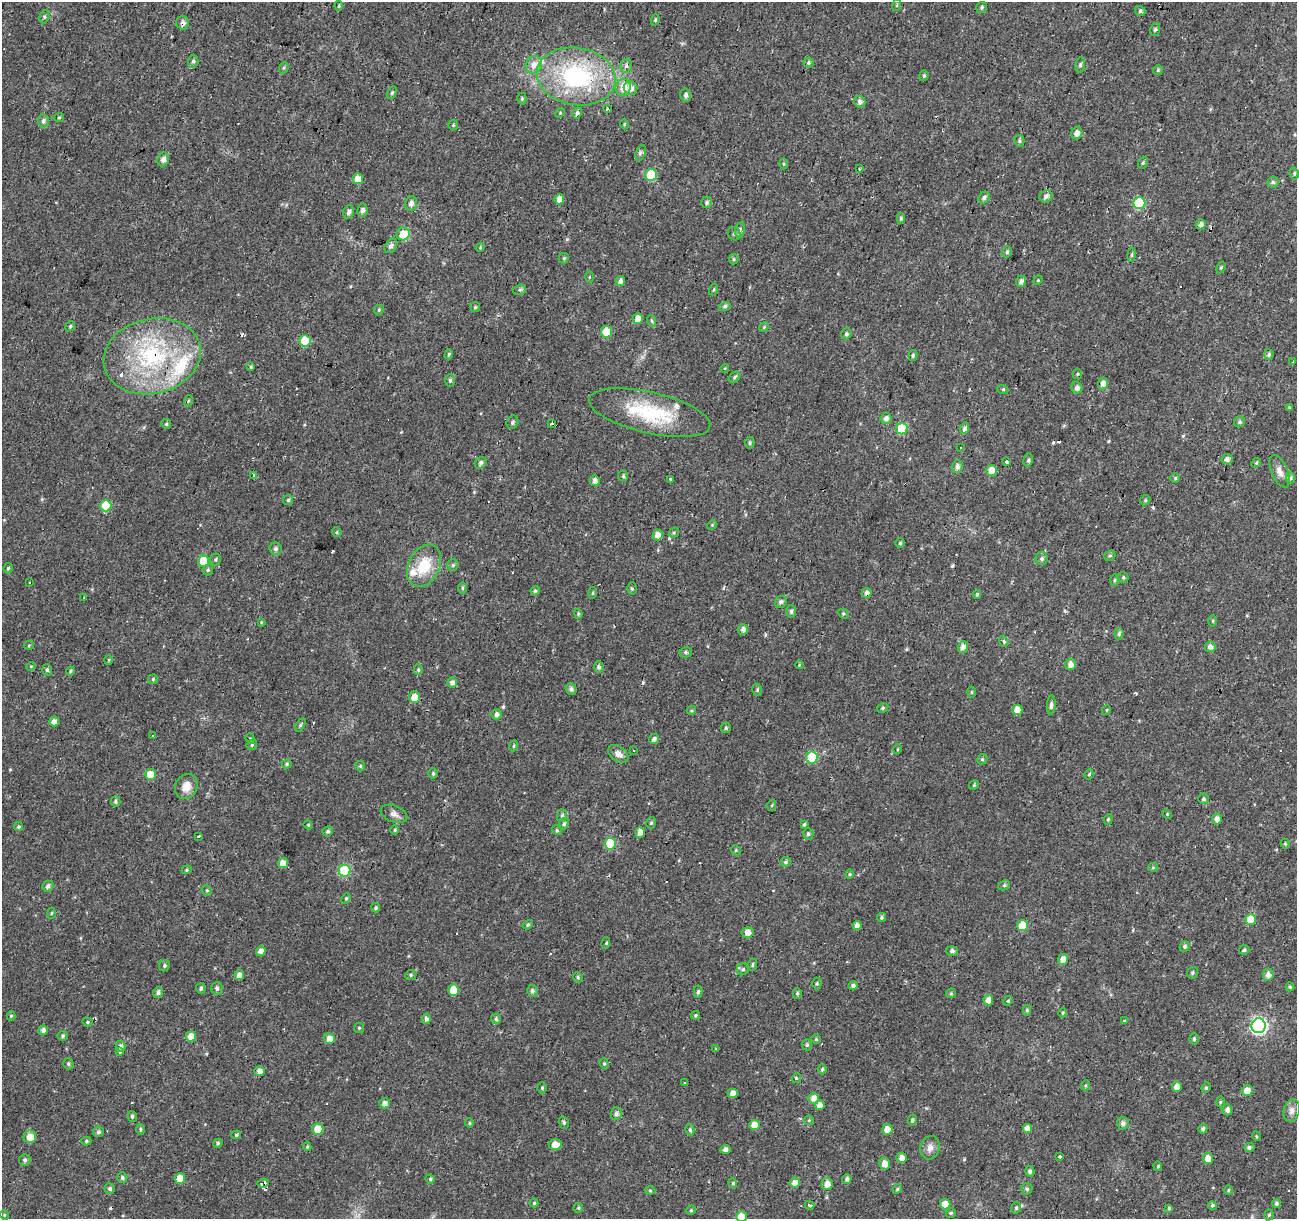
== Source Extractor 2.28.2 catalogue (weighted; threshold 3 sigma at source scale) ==
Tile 10 of 4 x 4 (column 2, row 3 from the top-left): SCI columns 1296-2590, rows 1435-2651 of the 5186 x 5364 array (HDU 1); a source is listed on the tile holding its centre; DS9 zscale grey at full resolution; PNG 1299 x 1221 px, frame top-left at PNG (2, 2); each listed source drawn as its Kron ellipse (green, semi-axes under 4 px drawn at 4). Shown black and unused: <1% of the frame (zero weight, under 2 of 3 exposures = <1% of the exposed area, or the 3 px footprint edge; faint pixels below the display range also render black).
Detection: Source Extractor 2.28.2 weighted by HDU 2 'WHT'; one run over the whole footprint, this tile lists its part. Background 0.024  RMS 0.0033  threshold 0.015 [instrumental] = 3 sigma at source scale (4.5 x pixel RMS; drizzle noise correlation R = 1.50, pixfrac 1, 0.0396/0.0396 arcsec/px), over >= 5 px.
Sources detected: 392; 28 cosmic-ray / hot-pixel residue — neither listed nor drawn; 5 inside a brighter listed object's ellipse — not listed separately; the other 359 listed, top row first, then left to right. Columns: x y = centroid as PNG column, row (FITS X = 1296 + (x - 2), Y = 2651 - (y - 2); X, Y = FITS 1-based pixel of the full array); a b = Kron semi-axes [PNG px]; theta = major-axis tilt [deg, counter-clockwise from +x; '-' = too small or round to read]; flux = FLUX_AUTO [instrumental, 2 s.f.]
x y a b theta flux
897 5 6 3 72 0.33
339 6 4 3 - 0.32
982 7 6 5 - 0.6
1140 11 5 5 - 0.67
44 17 6 5 - 0.61
655 20 6 4 71 0.44
183 23 7 6 - 1.3
1155 29 6 5 - 0.58
193 61 6 5 - 0.77
809 63 5 5 - 0.55
534 65 9 8 - 2.6
1080 65 7 5 80 0.73
626 66 7 6 - 0.84
284 68 6 4 69 0.51
1158 70 5 5 - 0.46
576 76 40 28 -10 41
924 76 6 4 70 0.49
623 87 8 7 - 3.8
631 88 7 6 - 2.2
392 93 6 4 62 0.53
686 95 6 5 - 0.94
522 99 6 4 89 0.52
860 102 6 5 - 1.5
608 109 3 3 - 0.89
560 113 5 4 - 0.38
577 113 6 4 57 1.1
59 118 5 3 - 0.44
43 121 6 5 - 1
624 124 5 3 - 0.38
453 125 5 5 - 0.43
1077 133 6 5 - 1.5
1019 141 6 5 - 0.55
641 153 8 5 69 0.86
163 159 7 5 71 1.7
1143 163 6 4 69 0.49
784 164 5 3 - 0.38
859 169 3 3 - 0.29
1294 173 6 4 -80 0.55
651 175 6 6 - 16
358 179 5 5 - 4
1273 182 5 5 - 0.65
1046 196 6 6 - 1.3
984 197 6 5 - 1
559 199 5 5 - 3.4
707 202 6 5 - 0.74
411 203 7 6 - 1.5
1139 203 6 6 - 22
362 210 6 5 - 1.1
349 212 7 5 68 1.1
901 218 5 4 - 0.61
1201 224 5 4 - 1.3
740 230 8 4 78 0.77
403 234 7 6 - 5.3
734 234 7 6 - 0.84
391 246 8 5 57 1.1
480 247 5 4 - 0.34
1007 252 6 4 75 0.63
1132 255 7 3 82 0.49
564 258 5 5 - 0.45
734 259 5 4 - 0.44
1221 268 6 4 63 0.43
589 277 5 4 - 0.35
1038 280 5 4 - 0.35
620 281 5 5 - 1.3
1021 281 6 5 - 1.3
520 290 6 5 - 0.61
714 290 6 3 71 0.39
725 306 6 4 18 0.63
475 307 5 5 - 0.48
379 310 5 4 - 0.42
638 318 5 5 - 2.6
652 321 6 3 -71 0.42
70 326 5 4 - 0.52
764 327 5 4 - 0.41
606 332 6 5 - 5.9
846 334 6 5 - 0.66
305 341 6 5 - 9.8
449 354 5 4 - 0.53
1269 354 5 5 - 0.72
913 355 5 4 - 0.5
152 356 49 37 13 44
1293 362 3 3 - 0.94
251 367 4 4 - 0.42
725 368 4 3 - 0.28
1077 374 5 5 - 0.46
734 377 6 4 42 0.68
450 380 6 5 - 0.66
1103 383 6 5 - 2
1077 388 6 5 - 1.3
1003 390 5 3 - 0.44
188 401 5 3 - 0.36
1289 407 4 4 - 0.27
650 413 62 20 -13 23
886 419 5 5 - 1.3
512 422 7 5 64 0.73
1239 422 6 5 - 0.6
166 424 5 4 - 0.46
551 424 3 3 - 0.87
964 428 6 4 71 1.1
902 429 6 5 - 13
750 443 6 4 89 0.51
961 447 2 2 - 0.26
1227 459 5 5 - 1.4
1028 460 6 4 80 0.82
1006 461 3 3 - 2.1
481 463 6 5 - 1
1256 463 5 4 - 0.45
957 467 6 5 - 1.2
992 471 5 5 - 4.1
1280 471 17 8 -67 2.4
254 475 4 3 - 2.8
623 476 5 5 - 0.53
1175 478 5 5 - 0.52
1291 478 6 4 89 0.56
670 479 3 3 - 0.93
595 481 5 5 - 2
288 500 5 5 - 0.54
1145 500 5 4 - 0.48
106 506 6 5 - 11
712 525 5 4 - 0.34
337 532 5 4 - 0.43
674 533 5 4 - 0.48
658 535 5 5 - 2.7
900 543 5 5 - 0.55
276 549 6 6 - 0.87
1110 556 6 5 - 0.54
215 559 6 5 - 0.55
1042 559 6 6 - 0.73
203 561 6 5 - 7.1
453 565 5 5 - 0.58
424 566 22 15 64 11
8 568 5 4 - 0.51
208 570 6 5 - 0.59
1123 577 5 5 - 0.51
1114 580 6 4 88 0.48
29 582 3 3 - 0.7
462 588 6 4 90 0.45
632 589 6 5 - 0.54
535 591 5 4 - 0.62
593 593 6 4 83 0.44
867 593 5 5 - 1.6
977 594 4 3 - 0.45
84 597 3 2 - 0.52
781 602 6 5 - 1.1
791 611 6 5 - 0.64
578 614 5 4 - 0.4
843 614 5 4 - 0.49
1213 621 5 3 - 0.39
261 622 4 3 - 0.29
743 629 5 5 - 1.5
1119 634 6 4 87 0.76
1004 641 6 4 -69 0.53
29 645 5 4 - 0.42
963 647 6 5 - 2.1
1210 647 5 5 - 1.5
686 652 6 5 - 0.62
109 660 5 3 - 0.32
1071 664 5 5 - 1.9
799 665 4 3 - 0.32
31 666 4 3 - 0.29
599 667 5 5 - 0.78
47 670 6 5 - 0.65
418 670 5 4 - 0.52
70 671 5 4 - 0.48
153 679 5 5 - 0.48
452 683 5 5 - 1.5
571 689 6 5 - 0.88
757 690 6 5 - 0.53
971 692 5 3 - 0.37
414 697 6 5 - 4.7
1051 705 9 4 86 1.2
883 708 6 4 28 0.52
691 710 5 4 - 0.41
1017 710 5 5 - 3.5
1107 710 5 3 - 0.27
496 714 5 5 - 1.2
54 721 5 5 - 1.9
300 725 7 4 61 0.58
726 728 5 5 - 0.6
152 735 3 2 - 0.44
250 739 5 4 - 0.46
654 739 5 5 - 1.1
252 745 6 5 - 0.61
514 746 5 3 - 0.42
898 749 5 3 - 0.3
634 751 3 3 - 2.1
618 754 11 7 -36 1.9
812 757 6 6 - 16
982 759 5 4 - 0.46
287 764 5 4 - 0.55
360 766 5 5 - 0.49
433 773 5 5 - 0.78
1089 774 5 4 - 0.42
150 775 5 5 - 6.7
974 785 5 4 - 0.43
186 787 13 11 60 3.5
1203 799 5 5 - 0.64
115 801 5 5 - 0.59
772 805 5 3 - 0.31
394 814 14 8 -22 1.7
1167 814 5 4 - 0.39
562 816 6 5 - 0.7
1108 819 5 4 - 0.47
1217 819 5 5 - 1.8
651 823 6 4 75 0.52
564 824 5 5 - 0.7
804 824 4 4 - 0.51
308 825 4 4 - 0.37
18 827 4 4 - 0.56
395 830 4 3 - 0.4
557 830 5 4 - 0.48
328 831 5 4 - 0.69
640 832 5 4 - 2.3
808 834 6 5 - 0.7
199 837 3 3 - 1.3
610 844 6 6 - 14
1285 844 5 4 - 0.4
736 850 5 4 - 0.46
786 862 5 5 - 0.62
283 863 5 5 - 3.3
1153 867 5 4 - 0.42
187 870 5 4 - 0.48
345 871 6 6 - 20
850 874 4 4 - 0.38
1004 885 6 4 29 0.56
48 886 6 5 - 1
207 890 5 4 - 0.5
346 899 5 4 - 0.45
376 908 5 4 - 0.55
51 913 5 3 - 0.38
882 917 4 4 - 0.54
1251 919 5 5 - 6.9
528 925 5 4 - 0.55
1022 925 5 5 - 7.3
857 926 4 4 - 1.8
748 932 6 5 - 2.2
606 943 6 3 75 0.47
1185 946 5 5 - 0.72
1244 950 5 4 - 0.58
261 951 5 5 - 2.1
952 951 5 5 - 0.86
1063 959 5 5 - 2.6
752 965 6 4 88 0.53
164 966 6 5 - 0.65
743 969 6 5 - 0.65
1192 973 6 5 - 0.61
239 975 5 4 - 1.9
411 975 6 5 - 0.57
1268 975 6 5 - 1.6
578 977 5 4 - 0.42
817 983 6 4 89 0.54
853 986 5 4 - 1
1290 987 4 4 - 0.43
201 988 5 4 - 0.8
217 988 6 6 - 0.83
453 990 5 5 - 5.8
532 991 6 5 - 0.88
158 992 5 5 - 0.89
698 992 6 4 87 0.7
797 993 5 4 - 0.51
951 993 5 4 - 0.39
988 1000 5 5 - 2.4
1008 1001 5 4 - 0.41
1027 1010 5 4 - 0.55
1063 1013 4 4 - 0.4
695 1015 4 4 - 0.43
11 1016 5 4 - 0.5
426 1019 5 4 - 1.1
496 1019 5 5 - 0.62
1124 1021 4 4 - 0.39
87 1022 5 4 - 0.49
1259 1026 7 7 - 84
359 1028 5 5 - 0.46
43 1030 5 4 - 1.4
63 1036 5 5 - 0.65
191 1036 5 5 - 3.6
329 1039 5 5 - 2.3
816 1039 5 5 - 0.46
1194 1039 5 4 - 0.58
807 1045 6 5 - 0.57
121 1046 5 5 - 0.97
716 1049 4 4 - 0.3
119 1052 3 3 - 1
68 1064 6 5 - 0.55
604 1064 5 4 - 0.48
822 1069 5 4 - 0.52
259 1071 5 5 - 1.8
796 1078 5 3 - 0.37
685 1082 3 2 - 0.35
1086 1085 5 3 - 0.36
1177 1087 5 5 - 2.1
542 1088 5 4 - 0.48
1206 1088 5 4 - 0.47
1247 1091 5 5 - 3.2
733 1093 5 4 - 2.2
814 1098 5 5 - 2.4
1220 1102 5 3 - 0.41
385 1103 5 5 - 1.4
820 1105 5 4 - 1.8
1227 1110 5 5 - 1.5
1292 1110 11 8 75 1.8
616 1113 6 5 - 1
132 1116 5 4 - 0.61
809 1120 5 5 - 0.41
912 1120 5 4 - 0.65
469 1123 5 4 - 0.43
564 1123 6 4 -73 0.63
1123 1123 6 6 - 1
755 1125 5 5 - 4.2
1027 1128 4 4 - 2.8
140 1129 5 4 - 0.53
318 1129 5 5 - 6.2
887 1129 5 5 - 3.3
1203 1129 5 4 - 0.73
690 1130 6 4 -75 0.59
98 1132 5 5 - 0.76
236 1135 5 4 - 0.51
1256 1136 5 3 - 0.32
30 1137 6 6 - 3.7
86 1141 5 4 - 0.54
218 1143 5 4 - 0.56
555 1145 6 5 - 3.2
307 1147 4 4 - 0.39
1249 1147 5 4 - 0.97
930 1148 12 9 75 2
725 1149 5 4 - 1.2
1060 1157 3 3 - 0.59
902 1158 5 5 - 2
1208 1158 6 5 - 3.3
25 1160 6 5 - 0.84
884 1164 6 5 - 2.5
1158 1166 5 4 - 0.41
1030 1171 5 4 - 0.89
122 1178 5 5 - 0.71
180 1178 5 5 - 5.6
430 1179 5 4 - 0.46
847 1179 5 4 - 0.89
795 1182 5 5 - 2.1
263 1183 5 3 - 2.5
733 1183 5 4 - 0.48
827 1184 6 5 - 2.3
110 1189 5 5 - 0.78
897 1189 5 4 - 0.45
1027 1189 5 5 - 0.6
1229 1190 5 3 - 0.42
650 1191 5 3 - 0.37
534 1203 4 4 - 0.42
945 1204 5 5 - 2.9
1276 1204 5 4 - 0.69
809 1205 5 3 - 0.63
1212 1205 4 4 - 0.6
578 1208 5 5 - 0.46
1016 1208 6 4 76 0.59
1169 1208 4 4 - 0.43
691 1210 5 4 - 0.44
951 1213 5 4 - 0.53
4 1215 5 4 - 0.44
1269 1215 5 4 - 0.52
741 1217 5 5 - 5.3
Overlapping masked pixels (flux is a lower limit): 5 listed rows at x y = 183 23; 152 356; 658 535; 867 593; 263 1183
Isophote crosses this tile's border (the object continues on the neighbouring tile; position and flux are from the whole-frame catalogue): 1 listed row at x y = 741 1217